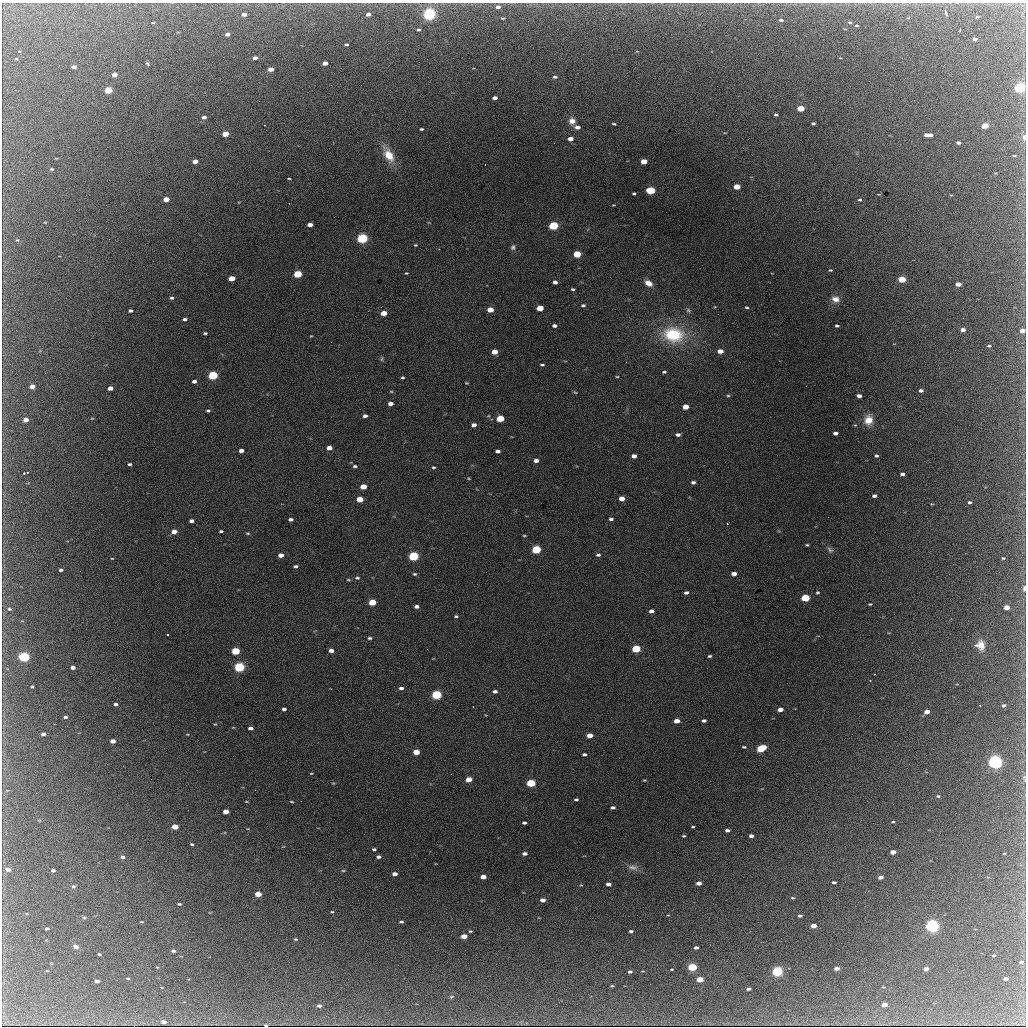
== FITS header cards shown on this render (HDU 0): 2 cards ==
NAXIS1  =                 1024 / length of data axis 1
NAXIS2  =                 1024 / length of data axis 2

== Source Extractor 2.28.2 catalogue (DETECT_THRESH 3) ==
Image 1024 x 1024 px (HDU 0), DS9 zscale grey, 1 PNG px = 1 image px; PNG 1028 x 1028 px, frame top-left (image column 1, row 1024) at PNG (2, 3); no overlay
Background 2020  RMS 33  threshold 97.9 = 3 sigma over >= 5 px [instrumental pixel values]
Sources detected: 292; all 292 listed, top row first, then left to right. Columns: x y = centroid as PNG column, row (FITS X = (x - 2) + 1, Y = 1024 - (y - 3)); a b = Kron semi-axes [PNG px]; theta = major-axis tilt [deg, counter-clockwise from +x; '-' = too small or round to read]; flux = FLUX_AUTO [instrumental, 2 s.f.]
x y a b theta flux
498 7 6 4 2 7900
946 13 6 3 -75 6000
244 14 5 3 - 14000
368 14 4 3 - 10000
429 14 6 5 - 620000
977 17 4 3 - 2700
503 18 4 3 - 2300
926 19 3 2 - 2000
781 20 5 3 - 4800
850 22 5 4 - 3100
153 23 3 2 - 1600
857 26 5 2 - 2200
844 28 4 2 - 1900
419 30 4 3 - 4000
960 30 3 2 - 1800
227 34 4 3 - 11000
975 39 4 3 - 10000
346 45 4 3 - 3400
255 58 4 3 - 9200
16 59 5 3 - 1800
325 63 5 3 - 17000
147 64 5 3 - 2600
74 67 5 3 - 9800
271 69 5 4 - 21000
114 75 5 4 - 17000
555 77 5 3 - 4500
1019 88 5 4 - 420000
108 90 5 4 - 91000
495 98 5 3 - 10000
710 98 2 2 - 6000
801 108 5 4 - 70000
776 115 4 3 - 3500
204 117 5 3 - 8000
572 121 7 7 - 15000
813 123 4 3 - 3200
614 124 4 3 - 2700
265 125 3 2 - 1400
985 126 5 4 - 59000
577 127 5 4 - 12000
421 129 4 3 - 3100
225 134 5 4 - 41000
928 135 8 3 0 22000
1024 137 4 2 - 21000
570 139 5 3 - 16000
554 143 2 2 - 5500
958 143 4 3 - 8000
389 155 18 10 -59 44000
1014 156 4 3 - 2600
195 161 5 4 - 19000
644 161 5 4 - 38000
52 169 4 3 - 2600
289 178 3 2 - 1900
737 187 5 4 - 44000
651 190 5 4 - 130000
634 194 3 3 - 3200
1024 194 3 3 - 2200
166 199 5 4 - 26000
860 200 4 3 - 2900
613 205 3 3 - 1500
45 222 4 3 - 1500
310 225 5 3 - 13000
553 226 5 4 - 200000
362 238 5 4 - 370000
17 240 5 4 - 2900
415 245 4 3 - 2100
513 247 7 5 82 5100
439 249 2 2 - 1200
577 254 5 4 - 72000
830 270 5 4 - 2300
406 273 4 3 - 1900
298 274 5 4 - 120000
231 278 5 4 - 40000
902 279 5 4 - 71000
555 282 4 4 - 9200
648 283 8 6 -30 17000
958 284 5 4 - 21000
572 289 4 3 - 3100
172 298 5 3 - 4200
835 299 10 8 -16 14000
583 305 5 4 - 3800
747 307 4 3 - 2600
540 308 5 4 - 47000
490 310 5 4 - 31000
688 310 6 5 - 4400
130 311 4 3 - 5300
384 313 5 4 - 29000
185 319 4 3 - 4900
554 326 4 3 - 6900
837 326 4 3 - 4000
963 330 5 3 - 15000
1022 331 4 4 - 15000
205 333 4 3 - 3300
673 335 23 16 -7 130000
311 336 3 3 - 1700
989 346 4 3 - 2900
720 351 5 4 - 20000
494 352 5 4 - 27000
382 359 7 3 82 2900
626 362 2 2 - 1500
542 365 4 3 - 3500
664 372 5 3 - 3300
213 375 5 4 - 240000
617 377 4 2 - 1900
402 378 4 3 - 3100
194 381 4 3 - 7300
466 383 3 2 - 2000
32 386 5 4 - 20000
806 386 2 2 - 2200
110 388 5 4 - 15000
921 390 4 3 - 6600
391 391 5 3 - 2000
575 392 6 3 -35 2300
728 396 5 3 - 2500
859 396 4 3 - 12000
390 404 5 4 - 11000
686 407 5 4 - 32000
208 411 5 3 - 3600
365 416 4 3 - 6900
92 418 5 3 - 1700
500 418 5 4 - 80000
26 420 5 4 - 16000
868 420 11 9 76 28000
474 425 5 4 - 10000
855 425 4 4 - 1900
835 433 5 3 - 8300
678 435 5 3 - 7100
329 448 5 4 - 18000
241 451 5 3 - 9800
498 451 5 3 - 7600
634 456 5 4 - 12000
876 456 4 3 - 4300
536 460 5 4 - 12000
130 464 4 3 - 3900
355 466 6 4 -1 3800
433 467 5 4 - 2800
24 473 3 3 - 3300
902 474 4 3 - 6100
468 478 5 3 - 2000
693 482 4 3 - 6000
363 486 5 4 - 30000
874 496 4 3 - 7400
360 499 5 4 - 39000
622 499 5 4 - 22000
21 502 2 2 - 4300
969 502 4 3 - 3800
291 519 4 3 - 6900
611 519 4 3 - 5000
191 521 5 3 - 8400
221 531 4 3 - 4000
174 532 5 4 - 19000
248 533 5 3 - 2500
524 536 5 2 - 2100
807 545 3 3 - 2500
536 549 5 4 - 170000
830 550 10 6 -45 6200
281 555 5 4 - 16000
598 555 6 4 -1 4700
414 556 5 4 - 260000
112 558 3 2 - 1700
1003 558 3 3 - 2400
295 566 4 3 - 4200
61 570 4 3 - 4500
415 574 5 4 - 3100
734 574 5 4 - 14000
357 578 6 5 - 4000
348 580 6 3 -8 2200
1024 588 4 2 - 15000
817 592 5 4 - 2800
686 593 4 3 - 6500
805 598 5 4 - 140000
372 602 5 4 - 61000
870 604 3 3 - 2100
416 606 4 3 - 7800
1007 607 5 4 - 28000
9 609 6 4 -4 3800
651 611 5 4 - 8800
456 616 4 3 - 2900
168 634 3 3 - 5100
370 638 5 4 - 3500
980 645 11 10 - 23000
636 649 5 4 - 120000
235 651 5 4 - 120000
331 651 5 4 - 13000
709 656 4 3 - 3400
24 657 5 4 - 330000
73 667 4 3 - 11000
239 667 5 4 - 320000
875 674 3 2 - 1400
32 687 3 3 - 2600
401 688 5 4 - 6400
495 691 5 3 - 7100
437 695 5 4 - 250000
116 704 4 3 - 5500
1004 705 4 3 - 5200
284 709 4 3 - 5900
780 710 5 3 - 17000
927 712 5 3 - 20000
65 717 4 3 - 4900
677 721 5 4 - 22000
704 721 4 3 - 5700
250 728 5 3 - 9900
43 734 4 3 - 7200
590 735 5 4 - 26000
113 741 5 4 - 15000
744 747 4 3 - 2900
761 748 7 4 23 130000
416 752 5 4 - 41000
584 754 4 3 - 5100
995 762 6 5 - 780000
311 773 3 2 - 1600
451 774 3 2 - 2200
1024 777 8 5 -76 4000
151 779 2 2 - 2200
469 779 5 4 - 37000
644 780 4 3 - 2100
531 783 5 4 - 150000
255 790 2 2 - 22000
938 796 5 3 - 3300
576 799 4 3 - 3600
301 801 2 2 - 3500
292 802 5 3 - 1900
613 807 4 3 - 6200
188 810 2 2 - 3100
226 811 5 4 - 24000
893 822 4 3 - 2400
524 823 4 3 - 5000
175 827 5 4 - 42000
693 827 3 2 - 2200
727 830 4 3 - 7200
684 836 4 3 - 2600
751 836 4 3 - 8400
192 844 3 3 - 2700
374 849 4 3 - 4200
893 852 5 3 - 20000
525 854 5 3 - 8300
1004 854 3 2 - 1500
123 857 5 4 - 6000
378 857 4 3 - 6500
633 867 15 7 -7 13000
8 870 6 4 -11 9900
53 870 4 3 - 5500
343 871 5 3 - 2200
395 874 5 3 - 13000
483 877 5 4 - 24000
881 877 5 3 - 13000
834 882 4 3 - 5400
699 883 5 3 - 15000
608 884 5 3 - 10000
581 885 4 4 - 2100
73 886 6 5 - 3400
258 894 5 4 - 47000
793 898 5 3 - 2700
543 900 5 3 - 14000
179 904 4 3 - 3100
332 912 4 2 - 1900
800 916 4 3 - 5600
84 918 6 4 -1 2600
142 922 4 2 - 1700
401 922 4 3 - 4100
814 926 5 3 - 23000
932 926 6 5 - 630000
47 928 4 3 - 6000
470 931 3 3 - 2600
631 931 4 3 - 4700
464 936 5 4 - 29000
295 939 5 3 - 2800
76 947 6 4 -13 6500
696 948 4 3 - 6500
173 951 4 3 - 5200
99 954 3 3 - 2700
994 955 3 2 - 2500
1021 962 5 3 - 5700
398 965 2 2 - 930
692 967 5 4 - 180000
837 968 5 3 - 15000
926 969 5 3 - 17000
47 971 4 2 - 1500
777 971 5 4 - 410000
630 972 4 3 - 4500
128 978 4 2 - 1800
700 979 5 4 - 53000
1006 979 4 3 - 13000
97 981 4 3 - 11000
914 984 2 2 - 1100
612 986 4 3 - 2200
883 987 3 2 - 1800
748 989 5 3 - 6200
451 997 6 4 18 2700
884 1005 5 3 - 24000
319 1006 4 3 - 6600
164 1022 5 3 - 13000
266 1025 4 3 - 3300
At the frame edge (FLAGS 8, measured only in part): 7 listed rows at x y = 1019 88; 1024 137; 1024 194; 1022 331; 1024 588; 1024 777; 266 1025